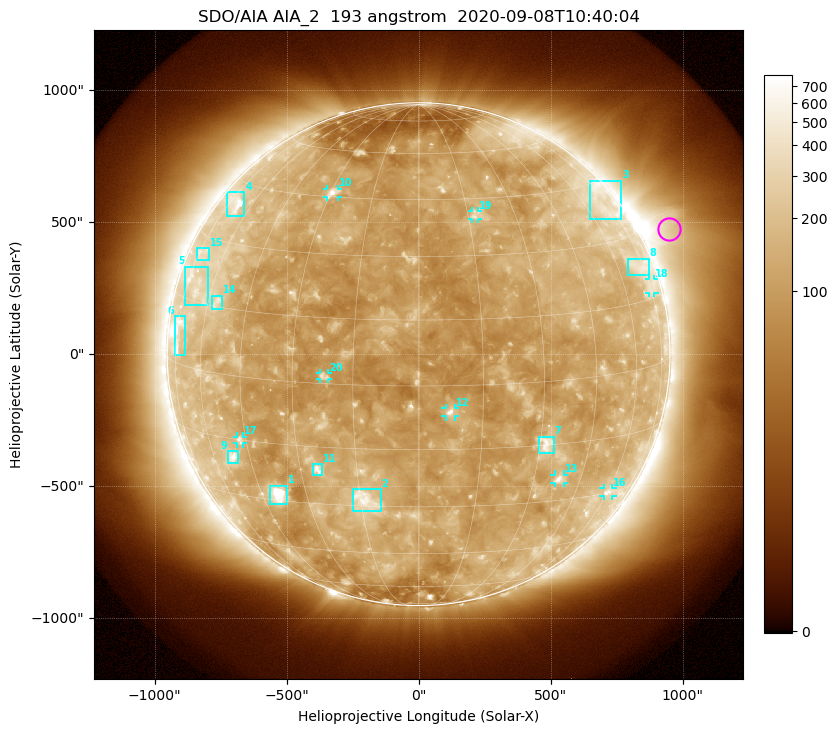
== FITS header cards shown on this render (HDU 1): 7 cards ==
TELESCOP= 'SDO/AIA'
INSTRUME= 'AIA_2'
WAVELNTH=                  193
WAVEUNIT= 'angstrom'
DATE-OBS= '2020-09-08T10:40:04.85'
CTYPE1  = 'HPLN-TAN'
CTYPE2  = 'HPLT-TAN'

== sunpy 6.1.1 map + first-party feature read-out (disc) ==
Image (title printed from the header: SDO/AIA AIA_2  193 angstrom  2020-09-08T10:40:04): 1024 x 1024 px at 2.4 arcsec/px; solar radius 953 arcsec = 397 px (full disc in frame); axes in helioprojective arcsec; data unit not stated in the header (colour bar unlabelled)
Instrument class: DISC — disc imager (sunpy class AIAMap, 193 A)
Bright regions (active regions / flare kernels): reference = the median radial profile (limb darkening/brightening removed); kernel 9 px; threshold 5 sigma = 180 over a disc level ~119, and >= 1.15x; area >= 12 px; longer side >= 10 px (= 24 arcsec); searched inside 0.97 R_sun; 23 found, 20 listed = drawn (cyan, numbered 1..; 8 of them under ~33 arcsec drawn as corner ticks so the feature stays visible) (cap 20 boxes per figure: the strongest are kept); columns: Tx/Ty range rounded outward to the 5 arcsec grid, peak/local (2 s.f.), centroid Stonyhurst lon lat
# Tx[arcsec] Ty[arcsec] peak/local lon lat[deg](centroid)
1 -565..-500 -570..-500 14 -39 -28
2 -250..-145 -595..-510 5 -14 -28
3 645..770 510..660 2.7 +71 +39
4 -725..-660 520..615 5.3 -70 +39
5 -885..-800 185..330 2.7 -68 +19
6 -925..-880 -5..145 4.8 -74 +7
7 455..510 -375..-310 4.8 +32 -15
8 790..870 300..365 2.4 +72 +23
9 -725..-685 -415..-365 5 -51 -20
10 -345..-305 595..630 6.3 -29 +46
11 -400..-365 -455..-415 5 -25 -21
12 100..140 -235..-205 8 +7 -6
13 515..550 -490..-455 4.5 +38 -24
14 -785..-745 170..220 3 -56 +16
15 -840..-795 355..400 2.2 -73 +26
16 700..735 -540..-505 3.1 +60 -30
17 -690..-665 -340..-310 3.3 -47 -15
18 870..895 230..285 2 +76 +17
19 205..225 510..545 3.1 +17 +40
20 -375..-340 -95..-70 3.7 -22 +2
Off-limb structures (1.02-1.3 R_sun): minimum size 162 px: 7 found; the strongest spans PA ~265..320 deg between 1.02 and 1.3 R_sun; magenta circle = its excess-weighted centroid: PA ~295 deg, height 1.11 R_sun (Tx ~950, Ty ~475 arcsec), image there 3.4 x the reference